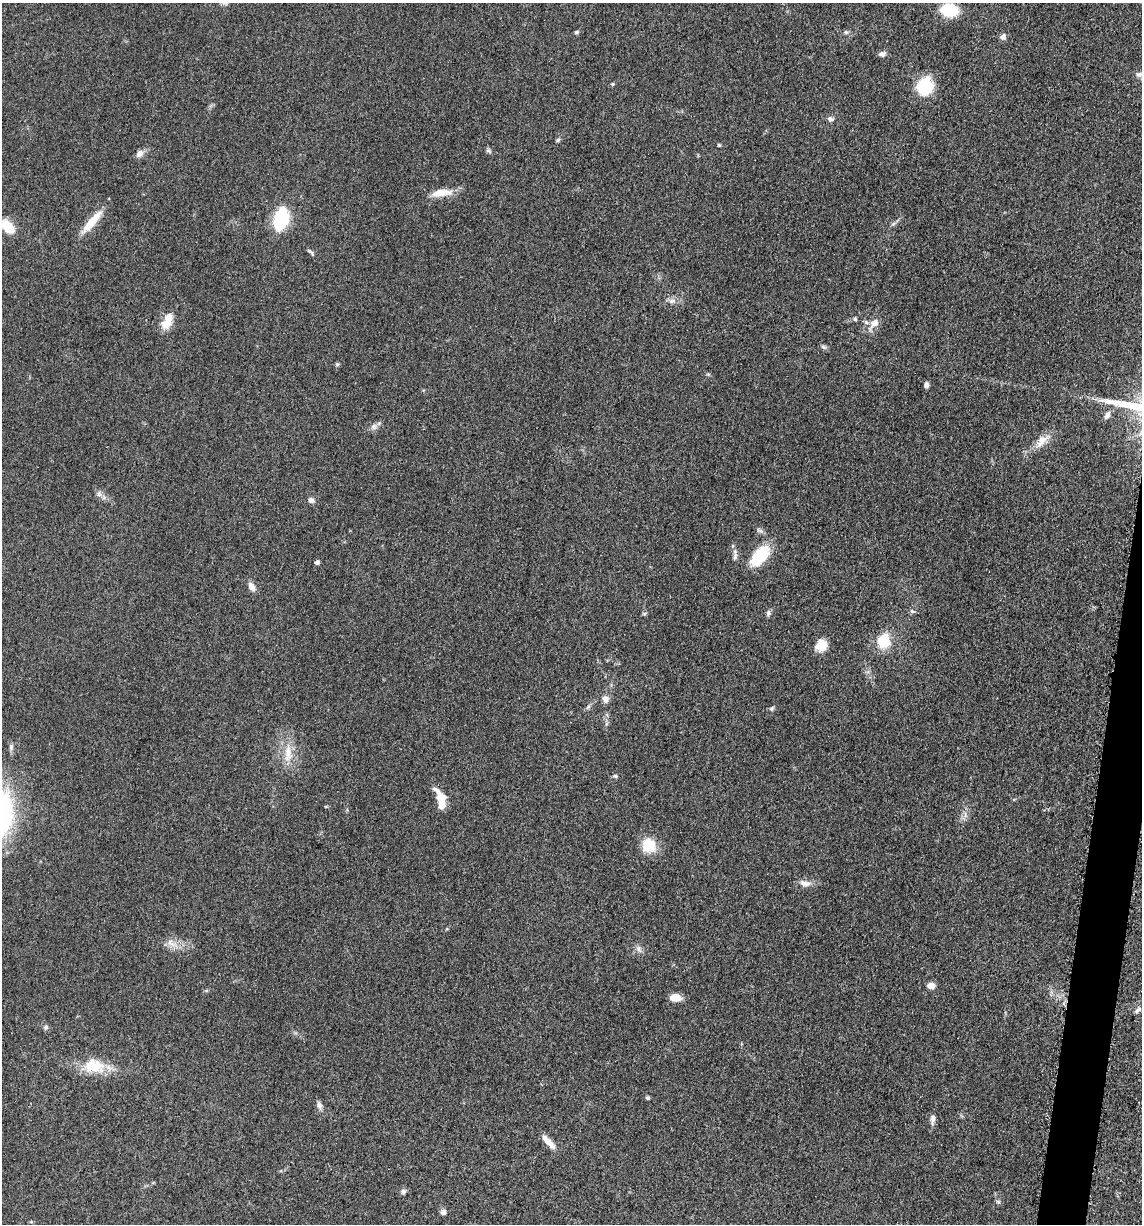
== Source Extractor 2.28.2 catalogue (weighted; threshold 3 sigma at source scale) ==
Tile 6 of 4 x 4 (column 2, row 2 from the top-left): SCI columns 1386-2525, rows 2467-3688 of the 4983 x 4926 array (HDU 1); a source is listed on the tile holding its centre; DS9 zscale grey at full resolution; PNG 1144 x 1226 px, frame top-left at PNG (2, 3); no overlay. Shown black and unused: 2% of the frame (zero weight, under 3 of 5 exposures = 4% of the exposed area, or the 3 px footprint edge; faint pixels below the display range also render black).
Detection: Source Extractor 2.28.2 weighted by HDU 2 'WHT'; one run over the whole footprint, this tile lists its part. Background 0.0565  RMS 0.0058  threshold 0.026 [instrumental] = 3 sigma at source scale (4.5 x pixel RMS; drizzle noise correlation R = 1.50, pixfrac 1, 0.05/0.05 arcsec/px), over >= 5 px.
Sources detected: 63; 4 inside a brighter listed object's ellipse — not listed separately; the other 59 listed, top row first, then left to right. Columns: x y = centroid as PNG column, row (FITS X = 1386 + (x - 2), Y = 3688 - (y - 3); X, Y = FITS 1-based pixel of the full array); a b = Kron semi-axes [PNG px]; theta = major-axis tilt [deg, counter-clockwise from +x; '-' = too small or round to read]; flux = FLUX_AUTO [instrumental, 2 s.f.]
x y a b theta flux
949 10 15 11 -8 23
576 32 6 5 - 1
846 32 6 5 - 1
1003 37 6 6 - 2.5
882 54 9 6 9 2
1139 74 9 7 -8 1.6
613 84 5 3 - 0.58
924 87 15 13 62 28
830 119 8 6 -16 1.9
558 140 6 4 46 0.8
719 145 4 3 - 0.7
488 151 7 4 -1 0.98
140 153 8 7 - 3.4
441 193 26 9 8 8.4
281 219 15 8 76 54
91 222 36 9 49 12
7 227 13 8 -45 15
309 251 7 5 -72 1
672 301 9 6 16 2.3
855 319 5 5 - 0.92
167 323 15 10 45 7.9
874 323 13 8 50 5
823 347 7 4 -45 1.1
337 364 5 5 - 0.88
926 385 6 5 - 1.9
1132 405 142 18 -9 240
374 426 7 6 - 1.7
1042 441 19 10 57 6.5
99 494 9 6 -78 2
311 500 7 6 - 2
735 556 13 5 79 2
760 556 29 14 50 21
317 562 5 4 - 1.6
251 586 11 7 -65 3.7
912 611 6 4 -43 0.97
768 613 8 6 81 1.4
883 641 14 13 - 16
821 645 12 11 - 8.5
605 699 9 9 - 2.9
772 708 8 4 53 1
11 747 9 6 89 1.6
288 753 24 11 -89 9.9
615 776 6 4 -44 0.83
440 799 21 9 -72 12
649 845 16 15 - 14
805 883 16 8 -6 3.7
170 943 11 6 -56 3.1
638 949 9 7 -68 2.2
931 986 7 6 - 4.9
675 997 11 7 -5 7.1
1138 1010 11 4 44 1.5
46 1027 7 5 77 1.2
93 1067 35 16 3 16
648 1098 5 4 - 0.99
319 1105 10 7 -81 2.1
933 1119 10 6 77 2.3
548 1142 21 7 -47 5.6
403 1191 7 6 - 1.5
443 1212 6 6 - 2.4
Overlapping masked pixels (flux is a lower limit): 1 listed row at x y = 1132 405
Isophote crosses this tile's border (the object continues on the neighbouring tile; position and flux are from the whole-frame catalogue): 2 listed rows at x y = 7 227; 1132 405